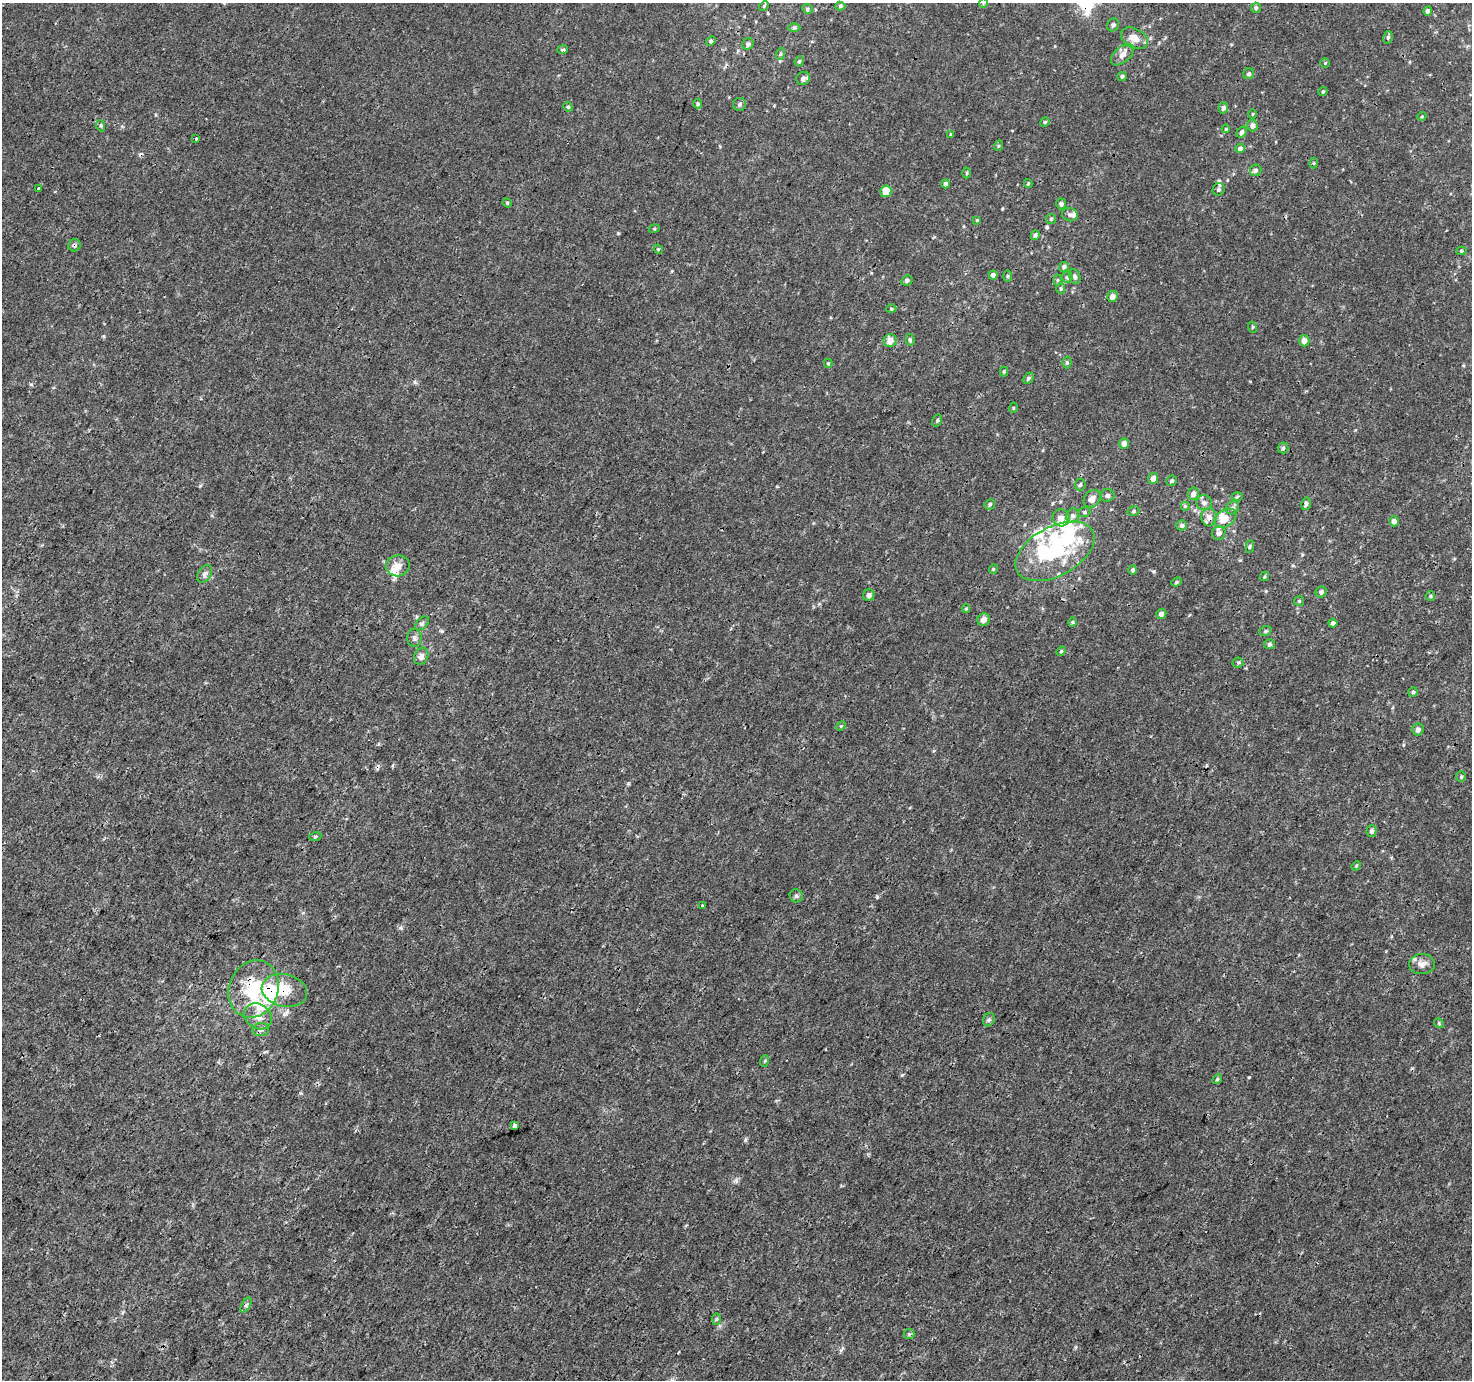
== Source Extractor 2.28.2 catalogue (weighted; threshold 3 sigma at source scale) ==
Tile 7 of 4 x 4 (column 3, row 2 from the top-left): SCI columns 2951-4420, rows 3014-4391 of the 5893 x 5961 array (HDU 1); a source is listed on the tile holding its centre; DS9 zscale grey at full resolution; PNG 1474 x 1382 px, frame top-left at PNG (2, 3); each listed source drawn as its Kron ellipse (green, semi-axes under 4 px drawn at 4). Shown black and unused: <1% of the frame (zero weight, under 3 of 4 exposures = <1% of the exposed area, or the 3 px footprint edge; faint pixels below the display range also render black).
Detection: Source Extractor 2.28.2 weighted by HDU 2 'WHT'; one run over the whole footprint, this tile lists its part. Background 1.24e-04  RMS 0.0015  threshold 0.00653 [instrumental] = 3 sigma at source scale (4.5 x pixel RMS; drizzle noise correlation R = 1.50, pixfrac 1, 0.0396/0.0396 arcsec/px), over >= 5 px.
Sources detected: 164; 3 inside a brighter object's white glare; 3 cosmic-ray / hot-pixel residue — neither listed nor drawn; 15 inside a brighter listed object's ellipse — not listed separately; the other 143 listed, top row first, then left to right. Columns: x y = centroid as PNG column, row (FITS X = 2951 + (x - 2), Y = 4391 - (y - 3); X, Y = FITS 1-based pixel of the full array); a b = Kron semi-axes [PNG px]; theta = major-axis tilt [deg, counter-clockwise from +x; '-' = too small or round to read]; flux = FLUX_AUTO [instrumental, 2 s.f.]
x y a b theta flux
983 3 5 4 - 0.16
764 6 6 3 47 0.16
840 6 5 4 - 0.24
1256 8 5 5 - 0.25
807 9 5 4 - 0.25
1428 11 4 4 - 0.39
1113 25 7 5 65 0.33
794 27 6 4 0 0.27
1388 37 6 5 - 0.27
1134 38 14 9 -29 1.6
711 41 5 4 - 0.35
748 44 6 5 - 0.41
563 49 5 4 - 0.31
780 54 6 4 71 0.22
1122 55 13 7 41 0.93
799 61 5 4 - 0.22
1325 63 4 4 - 0.15
1249 74 6 5 - 0.35
1122 76 4 4 - 0.31
803 78 7 6 - 0.67
1323 92 4 3 - 0.21
698 104 5 4 - 0.22
739 104 6 6 - 0.36
568 107 5 4 - 0.21
1223 108 5 4 - 0.47
1253 114 5 3 - 0.13
1422 116 5 3 - 0.13
1045 122 5 4 - 0.18
1252 125 6 5 - 0.62
101 126 6 3 -71 0.21
1226 129 4 3 - 0.15
1242 132 6 5 - 0.41
951 134 4 3 - 0.14
195 139 3 3 - 0.45
998 146 5 3 - 0.14
1240 148 5 4 - 0.49
1314 163 5 3 - 0.13
1256 170 6 5 - 0.46
967 173 5 3 - 0.16
946 184 5 4 - 0.42
1028 184 4 4 - 0.15
38 189 3 2 - 0.13
1219 189 6 6 - 0.37
886 191 6 5 - 2
507 203 5 4 - 0.19
1061 204 5 5 - 0.37
1070 215 8 6 -14 0.47
1051 219 5 5 - 0.24
977 220 3 3 - 0.11
654 229 5 3 - 0.14
1035 235 5 4 - 0.38
74 245 6 6 - 0.35
658 249 5 4 - 0.15
1461 251 5 4 - 0.22
1064 267 5 5 - 0.41
993 275 4 4 - 0.55
1007 276 5 4 - 0.17
1067 277 5 5 - 0.26
1075 277 7 5 -75 0.46
907 280 6 5 - 0.32
1058 280 5 3 - 0.15
1061 288 5 4 - 0.2
1113 296 5 5 - 0.74
891 309 5 3 - 0.15
1252 327 5 3 - 0.16
910 340 6 4 -75 0.34
890 341 6 6 - 1.2
1304 341 5 5 - 0.98
1067 362 6 4 -89 0.24
828 363 4 4 - 0.17
1004 372 5 4 - 0.17
1028 378 6 4 45 0.3
1013 408 5 3 - 0.14
937 420 6 4 63 0.25
1124 443 5 5 - 0.87
1283 448 5 5 - 0.26
1153 478 5 5 - 0.95
1172 481 6 5 - 0.29
1080 485 6 5 - 0.25
1193 494 6 5 - 0.62
1107 495 7 6 - 0.41
1237 497 5 3 - 0.17
1092 499 9 7 48 1.2
1204 503 8 7 - 0.47
990 504 5 5 - 0.29
1306 504 6 5 - 0.4
1185 506 5 5 - 0.23
1233 508 7 6 - 0.36
1134 511 6 5 - 0.25
1084 512 6 5 - 0.23
1073 516 7 6 - 0.49
1209 517 9 7 -86 0.81
1061 518 9 8 - 0.85
1225 518 12 8 33 1.8
1394 521 5 5 - 0.59
1182 525 5 5 - 0.35
1219 533 6 6 - 0.43
1250 546 6 4 84 0.2
1055 551 43 24 28 15
398 566 12 10 8 1.4
993 569 4 4 - 0.17
1133 570 5 4 - 0.29
205 574 10 6 57 0.55
1264 576 5 3 - 0.15
1176 582 5 4 - 0.19
1321 592 6 5 - 0.5
869 595 6 5 - 0.49
1430 596 5 4 - 0.2
1299 601 5 5 - 0.19
966 609 4 4 - 0.16
1161 614 5 5 - 0.54
984 620 6 6 - 0.77
1072 622 4 4 - 0.17
422 623 8 5 44 0.35
1333 623 4 4 - 0.42
1265 631 6 4 20 0.21
414 638 9 7 -88 0.53
1269 644 5 5 - 0.29
1061 651 5 4 - 0.17
421 656 9 6 63 0.69
1238 663 5 5 - 0.22
1413 692 5 5 - 0.2
841 726 6 3 44 0.16
1418 729 6 5 - 0.56
1461 776 5 4 - 0.2
1372 831 5 5 - 0.34
315 837 6 4 20 0.19
1356 866 5 4 - 0.14
796 896 6 6 - 0.32
702 905 3 2 - 0.13
1422 964 13 10 2 1
254 989 29 24 67 8.1
284 991 23 16 -12 3.3
258 1016 15 12 -35 1.5
989 1020 7 5 67 0.31
1439 1023 5 4 - 0.19
261 1029 8 6 10 0.46
764 1061 6 3 69 0.16
1217 1079 5 4 - 0.19
515 1126 4 4 - 1.1
246 1305 8 3 59 0.26
716 1319 6 4 88 0.21
909 1334 5 5 - 0.22
Overlapping masked pixels (flux is a lower limit): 5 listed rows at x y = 74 245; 1209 517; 1055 551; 254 989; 284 991
Isophote crosses this tile's border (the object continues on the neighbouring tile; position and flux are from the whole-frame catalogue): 1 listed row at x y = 983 3
Unlisted compact peaks at least as high as the median listed source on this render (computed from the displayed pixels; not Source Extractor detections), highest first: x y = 877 897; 902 1075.